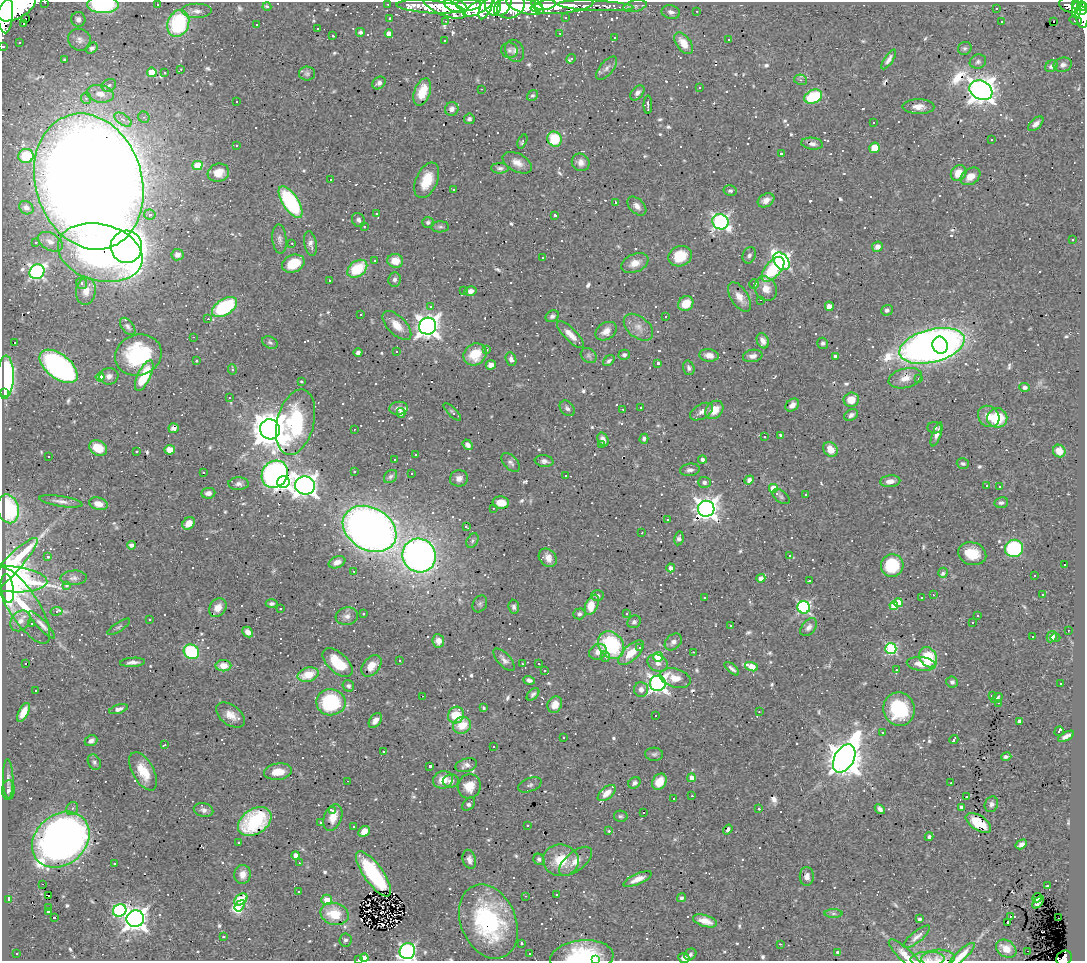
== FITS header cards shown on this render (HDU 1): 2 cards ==
NAXIS1  =                 1083
NAXIS2  =                  959

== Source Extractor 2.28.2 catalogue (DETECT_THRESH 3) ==
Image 1083 x 959 px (HDU 1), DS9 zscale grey, 1 PNG px = 1 image px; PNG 1087 x 963 px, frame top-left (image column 1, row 959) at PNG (2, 2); each listed source drawn as its Kron ellipse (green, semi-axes under 4 px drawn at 4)
Background 0.401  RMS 0.026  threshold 0.079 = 3 sigma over >= 5 px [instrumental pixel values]
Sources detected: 859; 2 with non-positive FLUX_AUTO (blend fragments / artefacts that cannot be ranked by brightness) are neither listed nor drawn; of the other 857, the 500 brightest by FLUX_AUTO listed and drawn (357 fainter detections omitted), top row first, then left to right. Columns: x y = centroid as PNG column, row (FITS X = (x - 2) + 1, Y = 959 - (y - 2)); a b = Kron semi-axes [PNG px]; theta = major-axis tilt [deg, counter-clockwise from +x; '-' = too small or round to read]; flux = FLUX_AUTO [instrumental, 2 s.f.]
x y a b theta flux
45 2 3 2 - 5.5
388 4 3 2 - 6.1
103 5 16 8 -2 160
157 5 3 3 - 17
456 5 12 6 -20 790
468 5 13 5 1 590
493 5 10 8 -86 490
503 5 11 7 55 440
537 5 6 4 -37 350
545 5 10 4 8 650
1070 5 11 7 -13 170
1075 5 4 3 - 96
17 6 21 11 31 2400
444 6 23 8 -24 270
525 6 19 7 -16 1400
562 6 31 8 5 620
596 6 38 5 -3 100
635 6 12 5 12 5.7
267 7 4 4 - 6.6
429 7 33 6 -4 300
479 7 17 6 30 530
511 7 14 11 27 750
1083 7 4 4 - 97
486 8 12 5 67 420
996 8 3 3 - 400
5 9 24 8 -88 2200
1077 10 8 4 87 170
1081 10 5 4 - 160
197 11 15 7 0 11
697 11 3 2 - 10
671 12 9 6 -13 6.8
1082 15 13 6 -87 310
26 18 3 3 - 820
390 18 3 3 - 4
565 18 3 3 - 6
78 19 7 7 - 7.3
1076 20 6 4 -16 19
446 21 4 3 - 3.7
1054 21 3 3 - 530
1001 22 3 3 - 26
24 23 3 3 - 100
178 23 14 10 70 160
256 25 3 2 - 11
317 28 3 3 - 13
360 32 4 4 - 4
560 33 3 2 - 5.1
389 34 4 4 - 21
333 36 3 2 - 4.2
614 37 3 3 - 8.3
729 39 3 3 - 99
80 40 12 10 -37 9.9
444 40 3 3 - 4.4
19 43 3 3 - 8.8
684 43 12 7 -53 27
3 46 3 3 - 8.5
92 48 6 5 - 5.7
965 48 7 6 - 4.2
509 50 8 7 - 5.4
515 51 12 9 -63 7.9
571 59 5 3 - 8.7
889 59 11 4 56 7.7
65 60 4 3 - 4.4
978 62 8 7 - 5.4
1063 65 9 7 14 7.8
1051 66 7 5 39 6.1
607 68 14 6 50 8.6
181 69 3 2 - 8.7
152 72 5 4 - 45
165 73 3 3 - 6.5
307 74 8 7 - 4.6
801 80 6 5 - 4.9
379 83 7 5 42 7.4
109 85 7 6 - 4.4
699 88 3 3 - 6.7
482 89 3 2 - 6.7
981 90 12 9 -28 2300
422 92 14 8 70 35
637 93 9 5 51 7.5
100 94 13 8 -11 20
533 95 6 5 - 4
813 97 9 6 23 100
86 98 5 5 - 3.7
236 101 3 3 - 24
648 105 9 3 -90 7.8
918 107 16 7 -1 16
452 109 7 6 - 8.6
144 117 6 5 - 3.8
469 119 5 5 - 5.3
123 120 10 5 -34 8.5
874 122 3 3 - 17
1036 124 9 5 43 8.9
554 139 7 7 - 57
992 140 3 3 - 100
522 141 7 4 66 4.1
812 144 11 6 -7 8.1
236 146 3 3 - 5.9
874 148 5 5 - 38
781 154 3 3 - 5.4
26 156 7 7 - 76
581 162 9 8 - 10
517 163 16 9 -27 17
197 166 5 4 - 62
500 168 8 5 -2 5.4
218 173 11 9 18 26
959 173 8 7 - 27
970 176 11 7 34 18
330 180 3 3 - 72
427 180 19 10 66 44
89 182 69 53 -73 8600
453 189 3 3 - 4.4
730 191 6 5 - 4.4
766 200 9 6 30 13
290 202 18 7 -57 240
615 202 3 3 - 58
637 206 11 7 -44 11
26 208 7 6 - 7.5
150 214 6 5 - 6.4
377 214 3 3 - 6.7
555 215 3 3 - 4.4
358 220 7 6 - 5.7
428 222 6 5 - 4.2
720 222 8 7 - 480
364 226 3 3 - 6.5
440 227 9 5 1 4.6
279 239 15 7 -85 8.4
1073 239 3 3 - 6.1
36 242 3 3 - 7.1
50 242 13 8 -30 15
292 243 3 2 - 8.4
310 244 12 6 -80 8.7
126 247 16 16 - 920
877 247 5 5 - 8.6
100 253 43 28 -14 620
177 255 6 5 - 8
749 255 8 6 66 5.7
680 256 12 10 18 51
542 258 3 3 - 130
375 261 3 3 - 3.8
395 261 8 7 - 27
781 261 10 7 -51 420
635 263 14 9 22 18
293 264 12 8 23 46
357 269 11 7 37 71
773 269 15 7 49 110
37 272 8 7 - 450
395 279 7 6 - 5.5
330 281 3 3 - 57
82 283 6 5 - 5.6
754 284 5 4 - 7.9
766 289 12 11 - 19
86 291 14 10 83 22
464 291 3 3 - 4.2
470 291 6 5 - 9.6
739 297 16 8 -57 19
761 300 3 2 - 170
686 304 8 7 - 28
829 306 5 4 - 20
225 307 14 8 31 130
431 307 3 3 - 16
887 310 6 5 - 4.9
361 314 3 3 - 22
552 316 7 5 28 5.3
665 316 3 3 - 37
208 319 3 2 - 32
397 325 18 9 -45 24
128 326 10 6 -52 6.2
428 326 8 8 - 1600
638 327 17 10 -39 18
606 331 11 8 36 14
570 335 17 6 -45 18
193 337 3 2 - 4
763 341 8 5 -66 9.7
14 342 3 3 - 36
270 343 8 5 -27 4.2
823 343 6 5 - 6
940 345 9 7 -70 380
932 346 33 16 14 1800
487 350 3 3 - 15
397 351 3 3 - 4.6
358 353 4 4 - 5
475 354 12 10 38 50
138 355 23 20 20 160
589 355 8 6 -38 5.2
624 355 6 5 - 4.6
709 355 9 6 -8 13
753 356 10 6 9 9.3
836 357 4 4 - 13
511 359 7 5 -68 7.2
196 361 3 3 - 3.6
609 361 6 4 39 4.3
658 363 3 3 - 5.9
491 365 5 4 - 13
59 366 22 12 -38 560
689 368 7 5 -73 6
232 369 5 4 - 3.7
109 376 9 8 - 10
144 376 17 6 65 85
5 377 21 8 88 280
100 377 4 4 - 31
905 378 17 9 14 20
919 379 3 3 - 6.3
301 381 3 3 - 24
1025 387 5 4 - 4.8
5 392 3 2 - 6.5
229 397 3 2 - 7.4
851 400 8 7 - 26
792 405 7 5 42 12
641 407 3 3 - 24
398 408 9 6 6 8.6
567 408 9 6 -47 5.3
623 409 3 2 - 7.8
714 410 10 8 47 26
452 412 11 4 -45 3.7
702 412 12 7 30 9.4
401 413 5 4 - 5.3
851 415 7 5 31 6.6
989 416 11 10 - 19
997 418 10 9 - 65
296 422 33 18 76 200
174 428 5 5 - 7.9
935 428 7 5 -4 4.2
270 429 10 9 - 4500
354 429 3 2 - 5.9
937 434 12 4 71 10
781 435 4 3 - 4.1
764 437 3 3 - 3.7
603 439 7 5 -65 9.5
644 439 5 4 - 5.8
602 444 3 3 - 8.1
468 445 6 4 -53 7.2
98 448 9 7 -30 39
831 449 8 6 -51 23
170 450 5 5 - 22
136 451 3 3 - 19
1059 451 6 6 - 17
415 455 3 2 - 8.6
49 456 3 3 - 6.4
394 460 3 3 - 41
702 460 4 4 - 6
544 461 9 6 -8 6.6
511 462 11 6 -47 6.7
963 463 6 5 - 4.4
690 470 10 6 6 6.9
203 472 3 3 - 6.1
354 472 3 3 - 110
275 474 14 12 54 520
411 474 3 3 - 6.4
565 475 3 3 - 17
390 476 7 5 45 4.3
459 478 9 8 - 9.5
749 480 5 4 - 5.5
890 481 10 5 5 13
283 482 6 6 - 560
704 482 6 5 - 5.7
239 484 10 6 2 7.4
305 485 10 9 - 1500
987 486 3 3 - 760
999 487 3 3 - 3.6
773 488 4 4 - 50
208 493 7 5 7 7.4
806 494 3 3 - 110
781 497 10 6 -38 4.2
61 501 22 5 -9 11
501 502 8 6 -4 19
1001 503 7 5 10 5.2
98 504 9 6 -16 18
493 508 3 2 - 8.6
8 509 14 10 -76 130
706 509 8 8 - 1500
667 520 3 3 - 100
189 523 7 5 42 22
466 527 4 3 - 8.2
369 529 28 21 -29 1700
642 533 3 2 - 4.5
679 538 7 4 78 7.4
472 541 8 5 61 4.2
131 545 4 4 - 5.6
1014 548 9 8 - 170
972 554 14 11 -16 46
419 556 17 16 - 1100
789 556 3 3 - 5
48 557 3 3 - 4.3
548 558 10 8 -46 14
337 562 8 5 22 11
892 565 11 11 - 89
1064 565 3 3 - 9.2
671 568 4 4 - 9.6
7 569 43 8 46 220
354 571 3 2 - 5.2
943 573 5 4 - 8.2
1034 576 3 3 - 39
74 578 13 7 3 8.3
761 578 4 4 - 7.9
8 579 39 13 -4 340
809 581 3 3 - 18
66 585 3 3 - 12
7 589 14 6 -82 160
933 595 3 2 - 3.9
1043 595 3 3 - 7.9
597 596 6 5 - 5.2
705 598 3 3 - 11
921 598 3 3 - 22
898 602 4 4 - 26
272 604 6 4 3 4.6
480 604 9 7 59 4.6
592 605 10 6 65 31
894 605 4 4 - 40
23 606 44 15 -58 81
514 607 7 5 -82 5.1
804 607 6 6 - 280
218 608 10 8 53 18
280 608 3 3 - 5.2
56 611 6 3 9 32
363 614 3 3 - 3.8
579 614 6 5 - 4.6
627 614 3 3 - 4.8
978 615 3 3 - 120
347 616 11 8 9 9.9
150 620 3 3 - 4.7
20 621 11 9 48 10
634 622 7 6 - 5.9
32 623 3 2 - 8.3
973 623 3 3 - 200
42 625 18 4 -46 8.7
731 626 3 3 - 4.3
119 627 13 4 33 4.8
809 627 10 6 49 8.3
1068 630 3 3 - 20
248 632 6 4 -46 10
1032 637 3 3 - 11
1052 637 6 4 60 8.2
1055 638 5 4 - 5.8
438 641 6 6 - 12
673 642 10 7 43 7.7
611 645 15 12 -52 170
640 647 3 3 - 5.8
891 649 5 5 - 190
191 652 8 7 - 150
598 652 9 7 27 12
693 652 3 2 - 5.5
631 653 16 7 43 37
605 656 5 4 - 4.3
658 657 5 5 - 68
928 657 10 8 -58 87
399 660 3 3 - 7
504 660 14 6 -47 9.2
132 662 12 4 4 8.6
338 663 18 9 -43 58
658 663 10 8 -25 11
26 664 3 3 - 77
522 664 3 2 - 4.3
539 664 3 3 - 7.8
921 664 14 7 -6 29
223 666 8 5 0 21
371 666 12 8 50 21
751 667 7 4 -19 52
732 669 9 4 -40 5.6
544 670 3 3 - 3.6
896 670 3 3 - 4.1
308 675 11 7 17 42
675 678 16 9 -16 23
529 680 6 4 -16 6
952 682 6 5 - 5.3
658 683 8 8 - 800
1061 683 3 3 - 140
348 686 6 5 - 4.4
641 689 7 7 - 9.8
36 691 3 3 - 74
533 694 7 4 44 4.8
422 696 3 2 - 49
992 696 3 3 - 79
997 698 6 4 33 6.2
331 702 14 13 - 160
998 703 3 2 - 4.1
555 705 8 7 - 18
484 708 4 3 - 4
118 709 9 4 18 9
899 709 17 15 -73 120
23 712 10 5 62 23
759 712 3 2 - 8.2
230 715 16 10 -37 20
456 715 8 7 - 53
655 715 3 3 - 110
375 720 8 5 53 9.7
1020 721 4 4 - 7.2
462 725 9 8 - 36
1059 731 5 3 - 25
883 733 3 3 - 43
1066 736 9 4 28 9.7
564 737 3 3 - 3.9
954 740 5 3 - 4.9
91 741 6 5 - 7.6
165 745 4 3 - 3.9
493 746 3 3 - 47
383 752 3 3 - 3.9
654 754 9 6 -4 4.8
1006 757 5 3 - 5
844 758 15 9 61 4100
94 762 8 6 -59 5.1
466 765 11 6 15 8.6
430 766 3 3 - 6.2
143 771 21 10 -60 42
278 772 14 8 7 28
692 778 4 4 - 14
8 779 19 5 -88 8.9
443 780 10 8 17 26
347 781 3 2 - 60
451 781 8 6 1 8
659 782 8 6 56 25
634 783 6 5 - 5.6
951 783 3 2 - 5.7
530 785 12 6 20 5
469 786 12 11 - 27
8 790 10 6 86 6.3
607 793 10 5 40 15
692 796 3 3 - 92
966 797 3 3 - 5.6
673 799 3 2 - 5.3
469 804 8 5 48 5.4
991 804 8 6 69 6.9
962 807 4 4 - 7.3
72 809 7 5 58 5.5
759 809 3 3 - 21
880 809 5 4 - 8
204 810 10 7 -17 7.3
333 810 3 3 - 25
644 813 3 3 - 460
621 816 7 5 -11 3.8
333 817 14 8 69 24
255 821 18 12 34 160
320 822 3 3 - 5.2
978 823 14 7 -33 49
527 825 3 3 - 4.6
354 826 3 3 - 3.6
728 830 5 4 - 5.3
364 831 6 5 - 18
609 831 3 3 - 19
929 837 4 4 - 6.4
61 840 31 25 42 1400
239 842 3 3 - 7.5
1021 844 6 4 30 8.4
296 855 4 4 - 18
469 859 10 6 -73 8.4
539 859 6 5 - 5
561 860 18 16 -8 56
575 861 20 9 39 22
114 863 3 3 - 390
299 863 3 2 - 4.2
243 874 9 8 - 16
373 874 27 9 -54 170
807 876 9 7 -90 9.9
638 879 15 5 23 17
42 884 3 2 - 9.3
1047 886 3 3 - 22
298 891 3 3 - 6.7
556 894 3 3 - 9.4
49 896 3 2 - 12
526 896 3 2 - 70
681 898 4 4 - 4.7
1037 898 5 4 - 7.7
9 899 4 3 - 42
241 900 7 5 38 140
327 900 5 5 - 29
1038 902 7 4 48 6.3
240 906 6 4 53 150
49 907 3 2 - 3.7
120 910 7 6 - 230
48 912 3 3 - 11
334 914 14 11 -15 45
833 914 9 4 0 4.4
1010 916 3 2 - 8
54 917 3 3 - 150
1058 918 2 2 - 8.6
135 919 9 8 - 1600
919 919 3 3 - 4.4
488 921 39 27 -67 240
705 921 12 5 -17 18
1008 922 4 3 - 13
223 937 3 3 - 14
917 937 16 5 39 9.9
345 940 6 6 - 4.9
521 944 3 3 - 15
780 944 3 2 - 5.5
1006 949 11 8 -32 25
407 951 8 7 - 510
1027 951 3 2 - 25
17 953 3 3 - 11
838 953 4 4 - 9.6
530 954 3 3 - 5.9
690 954 6 5 - 4.7
905 955 21 6 -43 18
961 955 17 5 42 18
582 957 32 17 6 120
364 958 4 4 - 21
684 958 6 5 - 11
938 958 17 8 3 9.3
1064 958 8 7 - 85
359 959 3 2 - 32
595 959 3 3 - 3.9
928 959 17 7 2 14
At the frame edge (FLAGS 8, measured only in part): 18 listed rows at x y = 45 2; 103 5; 17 6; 1083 7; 5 9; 3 46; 488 921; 407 951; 905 955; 961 955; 582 957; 364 958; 684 958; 938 958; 1064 958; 359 959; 595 959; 928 959
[357 fainter detections neither listed nor drawn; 2 non-positive-flux detections neither listed nor drawn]